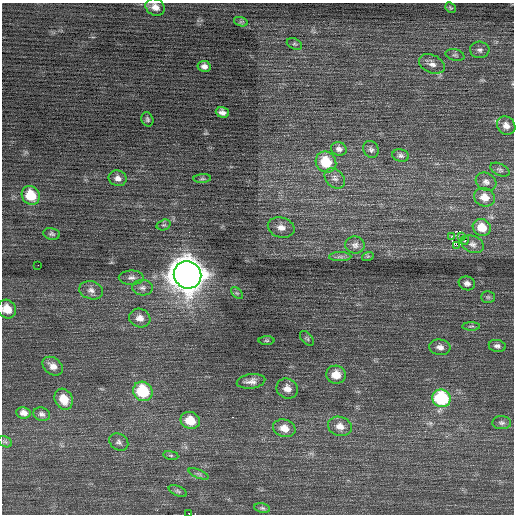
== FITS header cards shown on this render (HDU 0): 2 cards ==
NAXIS1  =                  512 / Axis length
NAXIS2  =                  512 / Axis length

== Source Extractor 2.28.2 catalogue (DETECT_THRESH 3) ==
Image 512 x 512 px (HDU 0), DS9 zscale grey, 1 PNG px = 1 image px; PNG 516 x 516 px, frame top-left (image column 1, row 512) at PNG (2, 3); each listed source drawn as its Kron ellipse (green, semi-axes under 4 px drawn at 4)
Background 0.198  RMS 0.78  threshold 2.35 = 3 sigma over >= 5 px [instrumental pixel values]
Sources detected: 70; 1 with non-positive FLUX_AUTO (blend fragments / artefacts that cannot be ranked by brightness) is neither listed nor drawn; the other 69 listed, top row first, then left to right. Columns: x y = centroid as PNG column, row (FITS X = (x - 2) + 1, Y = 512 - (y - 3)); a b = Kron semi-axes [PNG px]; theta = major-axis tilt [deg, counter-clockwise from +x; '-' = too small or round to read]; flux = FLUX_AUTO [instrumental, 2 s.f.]
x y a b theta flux
155 7 10 8 -28 360
450 8 6 4 -43 73
241 22 7 4 -17 86
294 44 8 5 -25 110
480 50 9 8 - 200
455 55 9 5 -14 130
432 64 13 9 -23 340
204 66 6 5 - 220
222 112 7 5 -18 240
147 119 7 6 - 110
506 126 10 8 -46 350
339 149 8 6 -18 200
371 149 9 7 -60 160
401 155 8 6 -12 150
326 162 11 10 - 1700
500 170 10 6 -26 120
118 178 9 7 -17 270
335 178 11 8 -46 260
202 179 9 3 4 77
486 182 11 8 -28 230
31 195 10 8 -53 1400
484 197 10 9 - 550
164 225 7 5 18 110
281 227 13 10 -16 450
482 227 9 8 - 770
52 234 8 6 -10 130
461 236 3 2 - 50
451 237 2 2 - 180
465 240 4 3 - 140
473 244 12 8 -22 240
355 245 10 8 -7 230
457 245 4 2 - 120
368 256 6 3 18 58
340 257 11 4 0 140
38 265 2 2 - 210
187 275 14 13 - 100000
131 278 12 7 1 240
467 283 8 7 - 200
143 288 10 8 -3 240
91 290 12 9 -15 320
237 293 7 4 -43 94
488 297 7 5 0 100
7 309 10 8 -46 840
140 318 11 9 -18 380
471 326 9 3 1 80
307 338 9 5 -49 100
267 341 8 4 0 68
497 346 8 6 -9 170
440 347 10 8 -8 280
53 366 11 8 -36 380
336 375 10 9 - 740
251 381 14 7 7 310
287 389 11 9 -30 420
143 391 10 9 - 2900
441 398 9 8 - 4600
64 399 11 8 -63 780
24 413 7 6 - 290
42 414 8 6 -17 170
190 420 10 8 -21 1100
502 423 9 6 -4 160
340 426 12 9 -16 430
284 428 11 8 -16 540
5 442 7 5 -30 110
119 442 10 8 -34 200
171 455 7 4 -8 78
198 474 10 4 -23 120
178 491 9 5 -25 120
262 508 8 5 -10 110
189 514 2 2 - 710
At the frame edge (FLAGS 8, measured only in part): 3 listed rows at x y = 155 7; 7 309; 189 514
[1 non-positive-flux detection neither listed nor drawn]